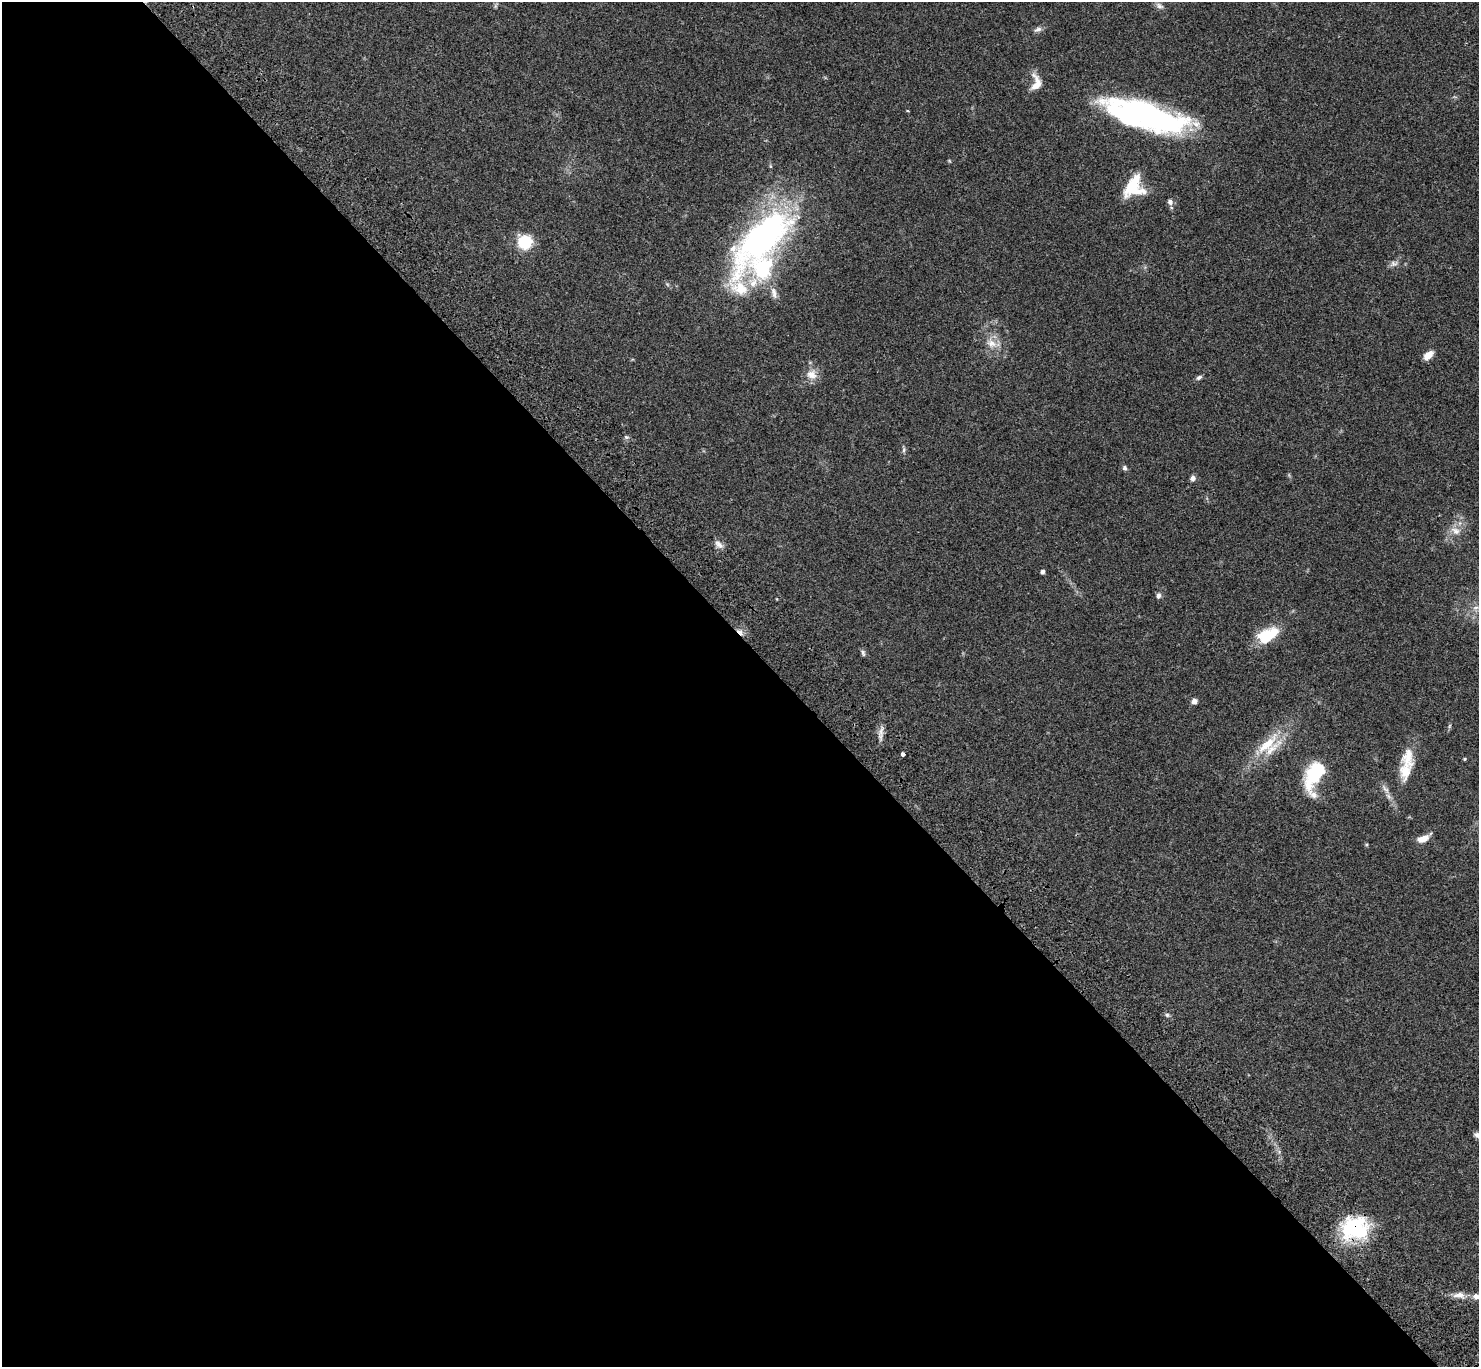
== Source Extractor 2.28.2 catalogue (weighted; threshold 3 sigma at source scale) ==
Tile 9 of 4 x 4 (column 1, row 3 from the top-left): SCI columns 103-1579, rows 1750-3114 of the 6108 x 6089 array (HDU 1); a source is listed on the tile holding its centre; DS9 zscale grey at full resolution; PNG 1481 x 1369 px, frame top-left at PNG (2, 2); no overlay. Shown black and unused: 53% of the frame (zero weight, under 3 of 4 exposures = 6% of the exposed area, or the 3 px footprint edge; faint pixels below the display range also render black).
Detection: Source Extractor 2.28.2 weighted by HDU 2 'WHT'; one run over the whole footprint, this tile lists its part. Background 0.0458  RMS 0.0051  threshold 0.0231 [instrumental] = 3 sigma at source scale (4.5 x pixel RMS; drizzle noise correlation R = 1.50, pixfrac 1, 0.05/0.05 arcsec/px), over >= 5 px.
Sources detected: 47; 2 inside a brighter object's white glare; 1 cosmic-ray / hot-pixel residue — not listed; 6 inside a brighter listed object's ellipse — not listed separately; the other 38 listed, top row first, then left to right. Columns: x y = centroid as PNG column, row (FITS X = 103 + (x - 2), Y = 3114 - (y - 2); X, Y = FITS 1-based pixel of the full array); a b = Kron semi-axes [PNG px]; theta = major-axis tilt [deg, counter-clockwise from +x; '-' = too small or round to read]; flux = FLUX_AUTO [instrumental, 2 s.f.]
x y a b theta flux
1159 6 12 6 -25 1.7
1038 29 11 6 23 1.7
1036 83 22 12 88 6.1
1145 116 78 23 -16 140
1134 187 26 20 61 16
1170 202 7 6 - 1.6
763 237 88 35 48 150
525 242 16 16 - 14
1393 264 11 7 4 1.9
774 293 19 7 -77 3.3
991 343 16 11 -33 5.2
1428 355 12 7 42 3.8
811 375 14 12 -14 5.1
1199 377 8 5 32 1.2
626 437 6 5 - 0.92
904 450 7 5 83 0.97
1125 468 6 6 - 1.2
1193 478 6 5 - 1.8
1455 531 15 9 -29 3.7
719 544 13 7 -47 2.5
1043 572 4 4 - 1.5
1158 596 7 6 - 1.6
1476 608 9 4 9 1.5
1268 635 28 15 29 15
863 653 9 5 -74 1
1194 701 7 6 - 2.1
881 732 18 5 80 2.9
1267 745 43 13 43 16
903 754 4 3 - 2.7
1408 757 29 15 84 9.6
1464 759 4 3 - 0.58
1318 769 42 17 72 22
1385 789 12 5 -46 2.2
1423 839 14 7 21 4.4
1167 1015 6 5 - 0.93
1477 1135 9 6 -31 1.8
1355 1228 33 28 10 36
1459 1295 19 9 -6 4.1
Overlapping masked pixels (flux is a lower limit): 1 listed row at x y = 1355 1228
Isophote crosses this tile's border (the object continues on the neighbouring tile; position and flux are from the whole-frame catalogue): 1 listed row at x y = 1477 1135